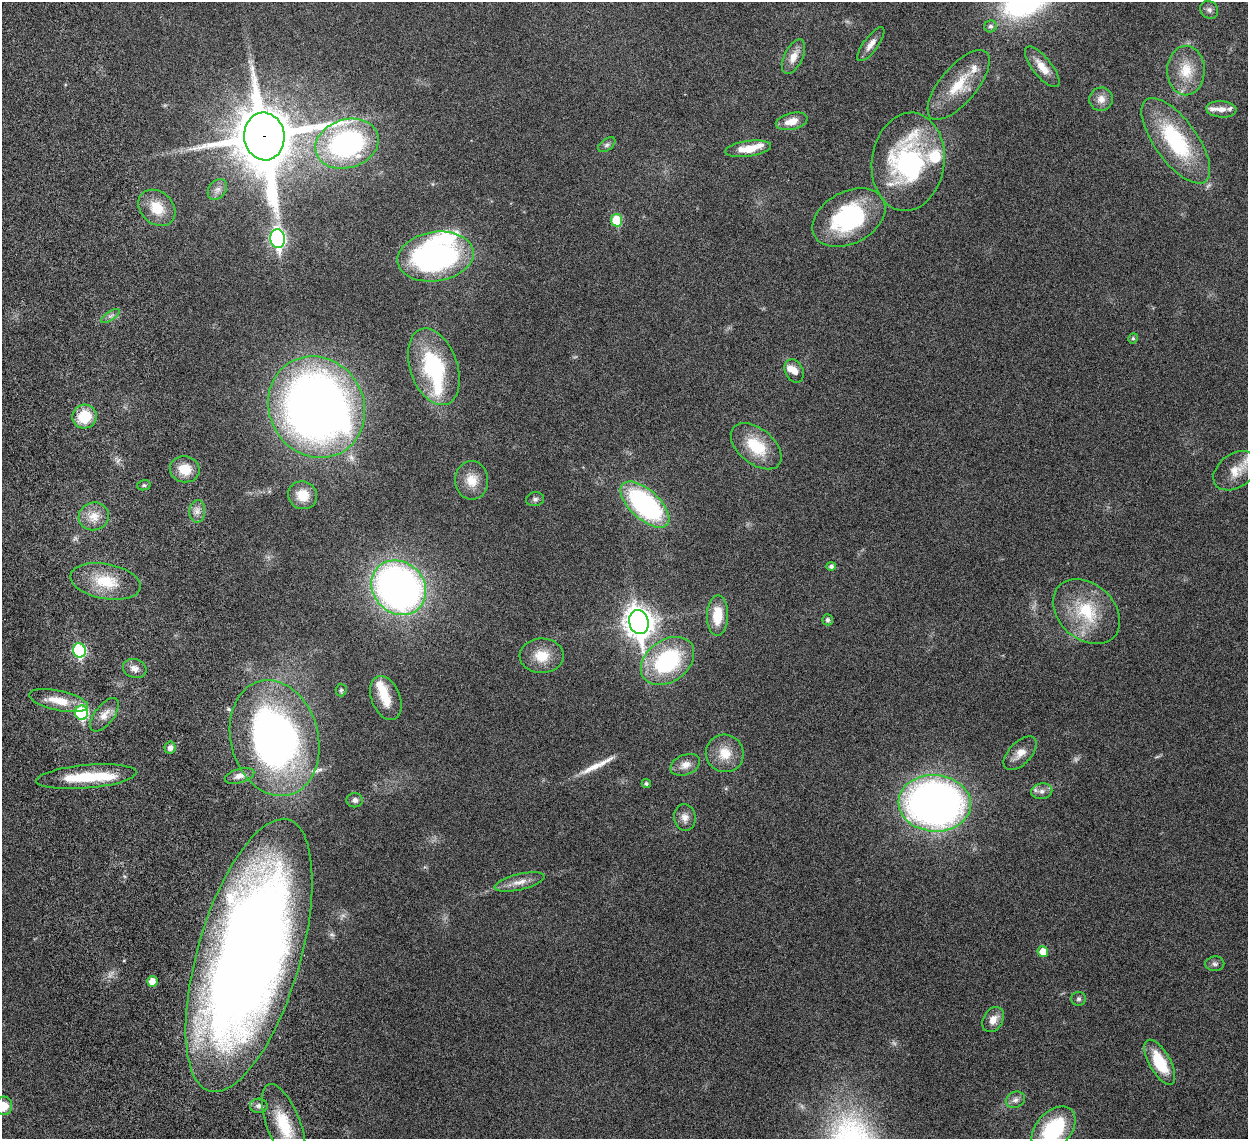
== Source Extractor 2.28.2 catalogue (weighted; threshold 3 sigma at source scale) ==
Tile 11 of 4 x 4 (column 3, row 3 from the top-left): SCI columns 2580-3825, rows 1495-2631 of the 5157 x 5153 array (HDU 1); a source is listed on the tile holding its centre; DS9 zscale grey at full resolution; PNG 1250 x 1141 px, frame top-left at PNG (2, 2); each listed source drawn as its Kron ellipse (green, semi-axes under 4 px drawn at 4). Shown black and unused: <1% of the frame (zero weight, under 6 of 12 exposures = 7% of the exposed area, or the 3 px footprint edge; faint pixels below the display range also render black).
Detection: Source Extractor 2.28.2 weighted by HDU 2 'WHT'; one run over the whole footprint, this tile lists its part. Background 0.0352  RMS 0.0025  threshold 0.0103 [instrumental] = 3 sigma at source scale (4.09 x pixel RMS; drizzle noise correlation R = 1.36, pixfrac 0.8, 0.05/0.05 arcsec/px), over >= 5 px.
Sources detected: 93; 1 too faint to see at this stretch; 2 inside a brighter object's white glare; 1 long thin detection or spike segment (spike, bleed or trail) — neither listed nor drawn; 10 inside a brighter listed object's ellipse — not listed separately; the other 79 listed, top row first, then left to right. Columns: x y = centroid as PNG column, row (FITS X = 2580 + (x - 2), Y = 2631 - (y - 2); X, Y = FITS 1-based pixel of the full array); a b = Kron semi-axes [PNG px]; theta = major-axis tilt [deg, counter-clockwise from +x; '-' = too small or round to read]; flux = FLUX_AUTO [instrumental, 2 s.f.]
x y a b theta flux
1209 10 9 8 - 0.85
990 26 6 6 - 0.68
871 44 20 7 54 1.8
794 57 19 9 64 2.6
1042 67 25 9 -51 3
1186 70 25 18 89 5.9
959 85 43 18 50 8.1
1101 99 12 11 - 1.7
1221 109 15 8 -4 1.7
792 121 16 8 13 2.8
264 136 24 20 -83 1600
1176 141 50 21 -54 21
347 144 32 24 17 46
607 145 10 5 37 0.64
748 149 23 7 8 4.4
908 162 49 36 82 36
217 189 11 8 53 1.3
157 208 20 16 -43 5.6
849 218 39 26 28 25
617 220 6 5 - 8.8
277 239 9 7 -83 55
435 257 38 24 8 54
110 316 11 4 33 0.63
1133 338 5 4 - 0.39
434 367 40 23 -71 21
794 371 12 9 -64 1.9
317 407 52 47 -59 200
84 417 12 11 - 7.1
756 446 29 17 -39 8.5
185 469 15 13 -11 4.3
1235 471 24 17 35 4.1
472 480 19 16 -87 3.9
144 485 6 5 - 0.37
303 495 15 13 -26 4.4
535 499 9 7 8 0.68
645 505 30 14 -42 40
197 511 11 8 87 1.3
94 516 15 14 - 3.2
831 566 4 4 - 0.67
105 581 36 17 -10 8.1
399 588 29 25 -44 120
1086 612 38 28 -42 13
717 615 20 10 88 5.9
828 620 5 5 - 0.72
639 622 12 9 -78 280
79 650 7 6 - 25
542 656 22 17 1 4.9
668 661 29 21 36 24
135 668 12 9 -18 1.4
341 690 6 5 - 0.46
386 698 23 14 -68 4.2
59 701 30 10 -12 5
82 713 7 6 - 21
104 715 20 9 52 2.2
274 738 59 43 -75 100
170 748 6 5 - 0.97
725 753 19 18 - 4.5
1020 753 21 11 46 2.5
685 765 15 10 22 2.1
239 776 15 7 16 1.4
86 777 50 11 5 11
646 783 4 4 - 0.42
1042 791 10 8 9 1.2
355 800 8 7 - 0.88
935 803 36 28 -4 140
685 818 13 10 -83 1.7
519 882 25 8 13 2.3
1043 952 5 5 - 2.9
249 955 141 51 74 380
1215 964 9 7 2 0.68
152 981 5 5 - 2.4
1079 999 7 7 - 0.55
993 1020 13 9 59 2.1
1160 1062 25 10 -61 8.7
1015 1100 10 8 22 1.1
4 1106 9 8 - 3.2
259 1106 9 7 2 0.88
284 1125 44 16 -69 10
1053 1129 26 17 48 18
Overlapping masked pixels (flux is a lower limit): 1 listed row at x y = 264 136
Isophote crosses this tile's border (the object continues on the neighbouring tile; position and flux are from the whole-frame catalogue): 3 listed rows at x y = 4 1106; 284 1125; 1053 1129